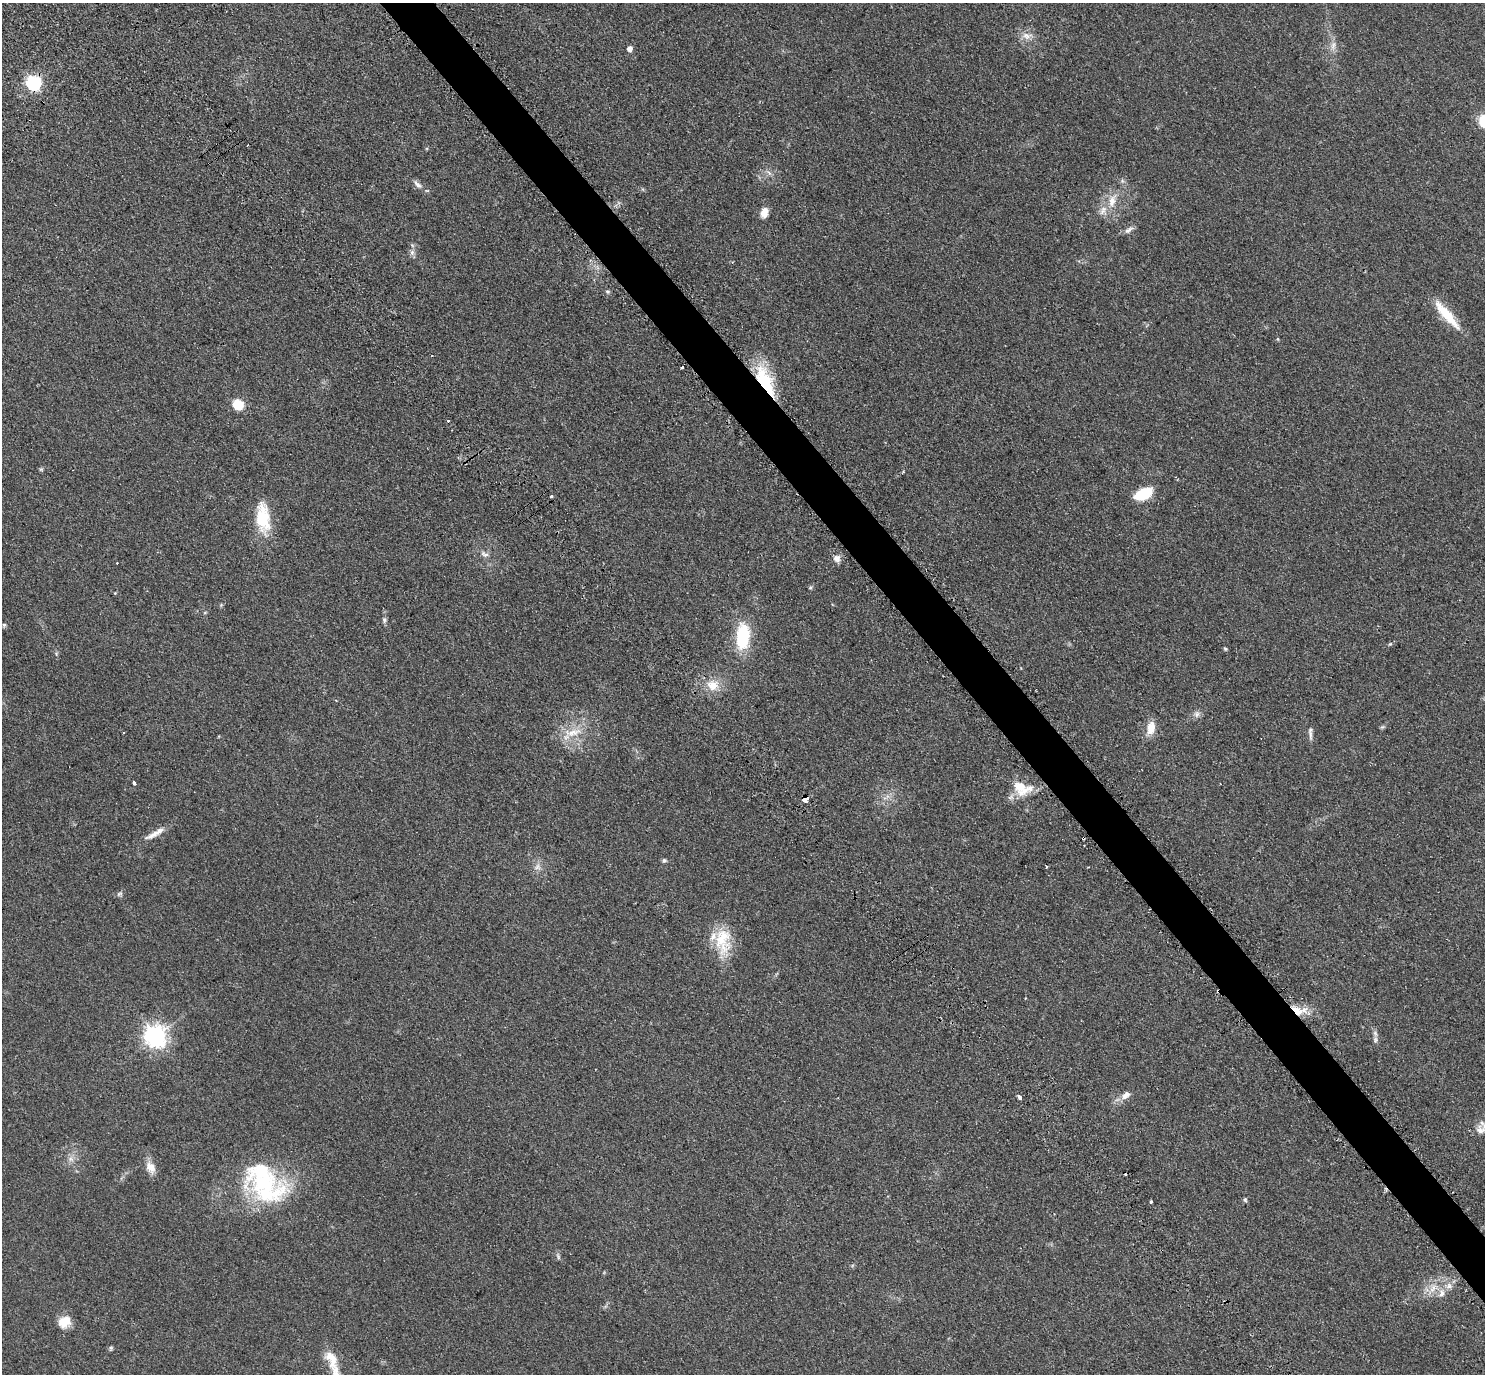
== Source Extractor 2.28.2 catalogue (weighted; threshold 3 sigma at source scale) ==
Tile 6 of 4 x 4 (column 2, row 2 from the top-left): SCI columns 1675-3157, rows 3206-4577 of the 6273 x 6269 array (HDU 1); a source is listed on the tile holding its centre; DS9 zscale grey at full resolution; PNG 1487 x 1376 px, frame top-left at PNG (2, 3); no overlay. Shown black and unused: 3% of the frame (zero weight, under 2 of 3 exposures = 11% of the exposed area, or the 3 px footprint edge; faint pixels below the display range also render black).
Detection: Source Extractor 2.28.2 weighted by HDU 2 'WHT'; one run over the whole footprint, this tile lists its part. Background 0.0938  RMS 0.0086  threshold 0.0385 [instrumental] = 3 sigma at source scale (4.5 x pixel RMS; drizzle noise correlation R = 1.50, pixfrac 1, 0.05/0.05 arcsec/px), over >= 5 px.
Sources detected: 71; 2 cosmic-ray / hot-pixel residue — not listed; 5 inside a brighter listed object's ellipse — not listed separately; the other 64 listed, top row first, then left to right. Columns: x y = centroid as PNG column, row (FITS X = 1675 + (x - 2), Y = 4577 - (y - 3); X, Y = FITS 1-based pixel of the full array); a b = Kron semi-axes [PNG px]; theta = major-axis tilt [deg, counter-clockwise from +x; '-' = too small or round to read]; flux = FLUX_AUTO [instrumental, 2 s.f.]
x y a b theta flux
1027 36 15 9 -3 6.8
1333 45 13 6 80 4.7
629 49 5 5 - 4.7
33 83 7 6 - 160
769 173 7 5 -54 2.2
417 184 15 6 -40 4.3
1112 201 19 9 76 11
764 212 11 8 75 7.9
1129 230 15 6 34 3.7
412 252 8 7 - 2.9
608 291 6 6 - 1.5
1447 315 43 10 -50 25
1277 339 4 4 - 0.92
682 368 3 3 - 5.3
765 381 38 15 -65 52
238 405 11 10 - 15
448 421 3 3 - 1.6
41 469 5 5 - 1.1
1143 494 20 11 24 25
551 496 3 3 - 1
263 518 41 17 -84 33
484 554 13 6 -19 3.6
837 558 10 8 -50 5.1
117 563 3 2 - 0.85
810 588 6 4 19 1
115 593 4 4 - 0.71
221 605 5 5 - 0.96
384 620 7 6 - 1.9
4 625 5 5 - 1.4
743 637 30 15 86 44
1390 644 5 4 - 1.1
1225 649 5 4 - 1.2
713 685 19 14 7 14
1196 714 9 6 78 3
1382 727 7 4 43 1.3
1151 728 17 9 78 11
573 732 30 11 12 17
1310 735 16 4 -84 3
134 783 4 3 - 4.2
1022 788 27 17 -19 22
805 799 4 4 - 210
155 834 30 7 29 8.8
1083 838 3 3 - 2.7
664 860 7 5 34 1.5
537 867 10 9 - 4.4
119 894 8 6 30 2.1
723 941 39 21 -88 31
1297 1010 18 9 -31 14
155 1036 8 8 - 540
1375 1040 9 6 76 2.5
1126 1095 14 7 38 6
1019 1097 4 3 - 7.5
1481 1130 17 14 90 7.6
71 1159 8 6 -46 3.3
151 1167 17 11 -62 8.4
263 1183 55 26 -1 82
1245 1199 6 5 - 1.3
1151 1202 3 3 - 1.6
558 1256 9 5 -65 1.9
1433 1289 21 9 53 11
1442 1293 14 9 80 6.5
65 1321 13 10 26 15
111 1348 6 5 - 1.3
332 1359 29 13 -67 16
Overlapping masked pixels (flux is a lower limit): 4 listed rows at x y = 765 381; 805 799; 1083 838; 1297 1010
Isophote crosses this tile's border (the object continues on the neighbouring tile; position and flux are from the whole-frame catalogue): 1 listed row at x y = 1481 1130